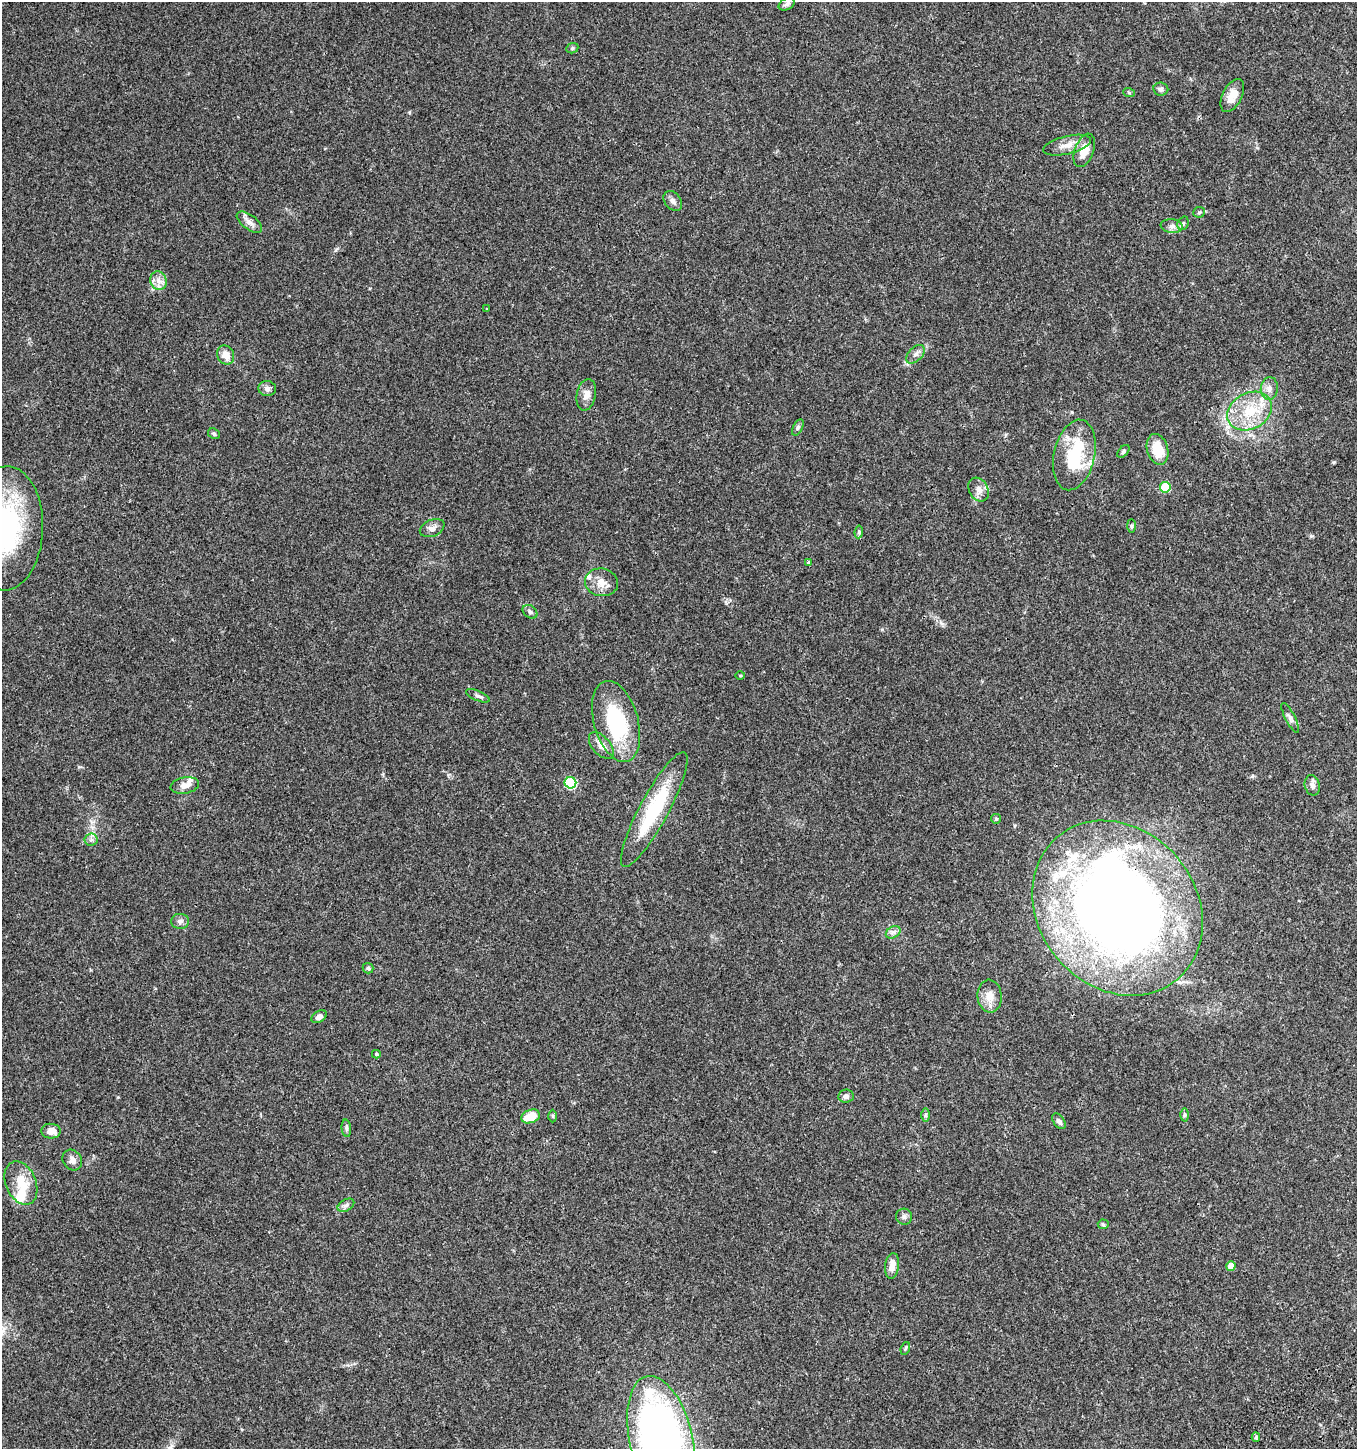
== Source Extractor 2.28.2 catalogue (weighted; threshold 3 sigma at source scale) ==
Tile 6 of 4 x 4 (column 2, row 2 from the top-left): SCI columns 1533-2887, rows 3004-4450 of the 5835 x 6003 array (HDU 1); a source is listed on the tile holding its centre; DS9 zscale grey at full resolution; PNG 1359 x 1451 px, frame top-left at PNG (2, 2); each listed source drawn as its Kron ellipse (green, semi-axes under 4 px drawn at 4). Shown black and unused: <1% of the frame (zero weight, under 3 of 4 exposures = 6% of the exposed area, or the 3 px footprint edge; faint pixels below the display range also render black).
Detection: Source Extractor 2.28.2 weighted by HDU 2 'WHT'; one run over the whole footprint, this tile lists its part. Background 0.0349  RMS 0.0033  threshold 0.0149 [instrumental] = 3 sigma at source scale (4.5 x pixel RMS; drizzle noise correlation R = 1.50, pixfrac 1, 0.0396/0.0396 arcsec/px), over >= 5 px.
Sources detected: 79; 2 inside a brighter object's white glare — neither listed nor drawn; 7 inside a brighter listed object's ellipse — not listed separately; the other 70 listed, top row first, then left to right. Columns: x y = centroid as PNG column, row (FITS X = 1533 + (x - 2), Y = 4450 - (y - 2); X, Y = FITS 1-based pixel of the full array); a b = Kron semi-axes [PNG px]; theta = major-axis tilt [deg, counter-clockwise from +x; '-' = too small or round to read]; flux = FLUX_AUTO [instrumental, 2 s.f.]
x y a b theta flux
787 4 8 6 28 1.1
572 48 6 5 - 0.53
1161 89 7 6 - 1
1129 93 6 4 -20 0.4
1232 96 18 9 63 4.1
1067 145 24 9 13 3.7
1084 150 17 9 69 4.3
673 201 11 8 -51 1.4
1199 212 6 5 - 0.54
249 222 15 7 -36 2
1183 223 7 5 68 0.69
1172 226 11 6 -7 1.5
158 281 9 8 - 2.1
487 309 3 3 - 0.2
916 354 11 6 46 1.4
226 355 10 8 -59 3.3
1269 388 11 8 85 2.1
267 389 9 7 -6 1.3
586 395 16 9 79 2.6
1249 411 24 18 29 12
798 427 9 4 64 0.7
214 434 6 5 - 0.62
1157 449 16 10 -74 7.7
1123 451 7 4 48 0.59
1074 455 36 20 77 20
1165 487 5 5 - 12
978 489 12 9 -61 2.2
1131 526 7 4 -90 0.59
6 528 62 37 88 51
432 528 13 8 24 1.9
859 532 6 4 83 0.49
809 563 4 3 - 0.82
601 582 16 14 -10 3.8
530 612 8 6 -38 0.88
740 676 5 3 - 0.31
478 696 13 5 -22 0.94
1290 718 16 5 -63 1.2
616 721 41 22 -74 28
601 746 16 9 -49 2.5
570 783 6 5 - 24
185 785 14 8 11 2.5
1312 785 10 7 -77 1.5
654 809 65 14 62 24
996 819 5 4 - 0.42
91 840 6 6 - 0.9
1117 908 93 79 -50 350
180 921 9 7 1 1.2
893 932 8 5 29 1.1
368 968 5 5 - 0.55
990 996 16 12 -84 4
319 1017 8 5 31 1.7
376 1054 4 3 - 0.46
846 1096 8 6 7 1.5
925 1115 7 4 -89 0.53
1184 1115 6 4 89 0.56
531 1116 9 6 21 7.1
553 1116 6 4 -88 0.39
1059 1121 9 5 -54 1.1
346 1128 8 4 -84 0.73
51 1131 10 7 -4 2.9
72 1160 11 9 -53 1.8
21 1183 23 15 -67 7.8
346 1205 9 5 30 1
904 1217 8 8 - 1
1103 1224 5 5 - 0.47
892 1266 13 7 83 3
1231 1266 5 4 - 3.9
905 1348 7 4 70 0.44
1256 1437 4 4 - 0.56
661 1440 66 31 -77 190
Overlapping masked pixels (flux is a lower limit): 1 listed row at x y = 1117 908
Isophote crosses this tile's border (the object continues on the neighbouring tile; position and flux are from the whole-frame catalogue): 2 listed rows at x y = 6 528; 661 1440